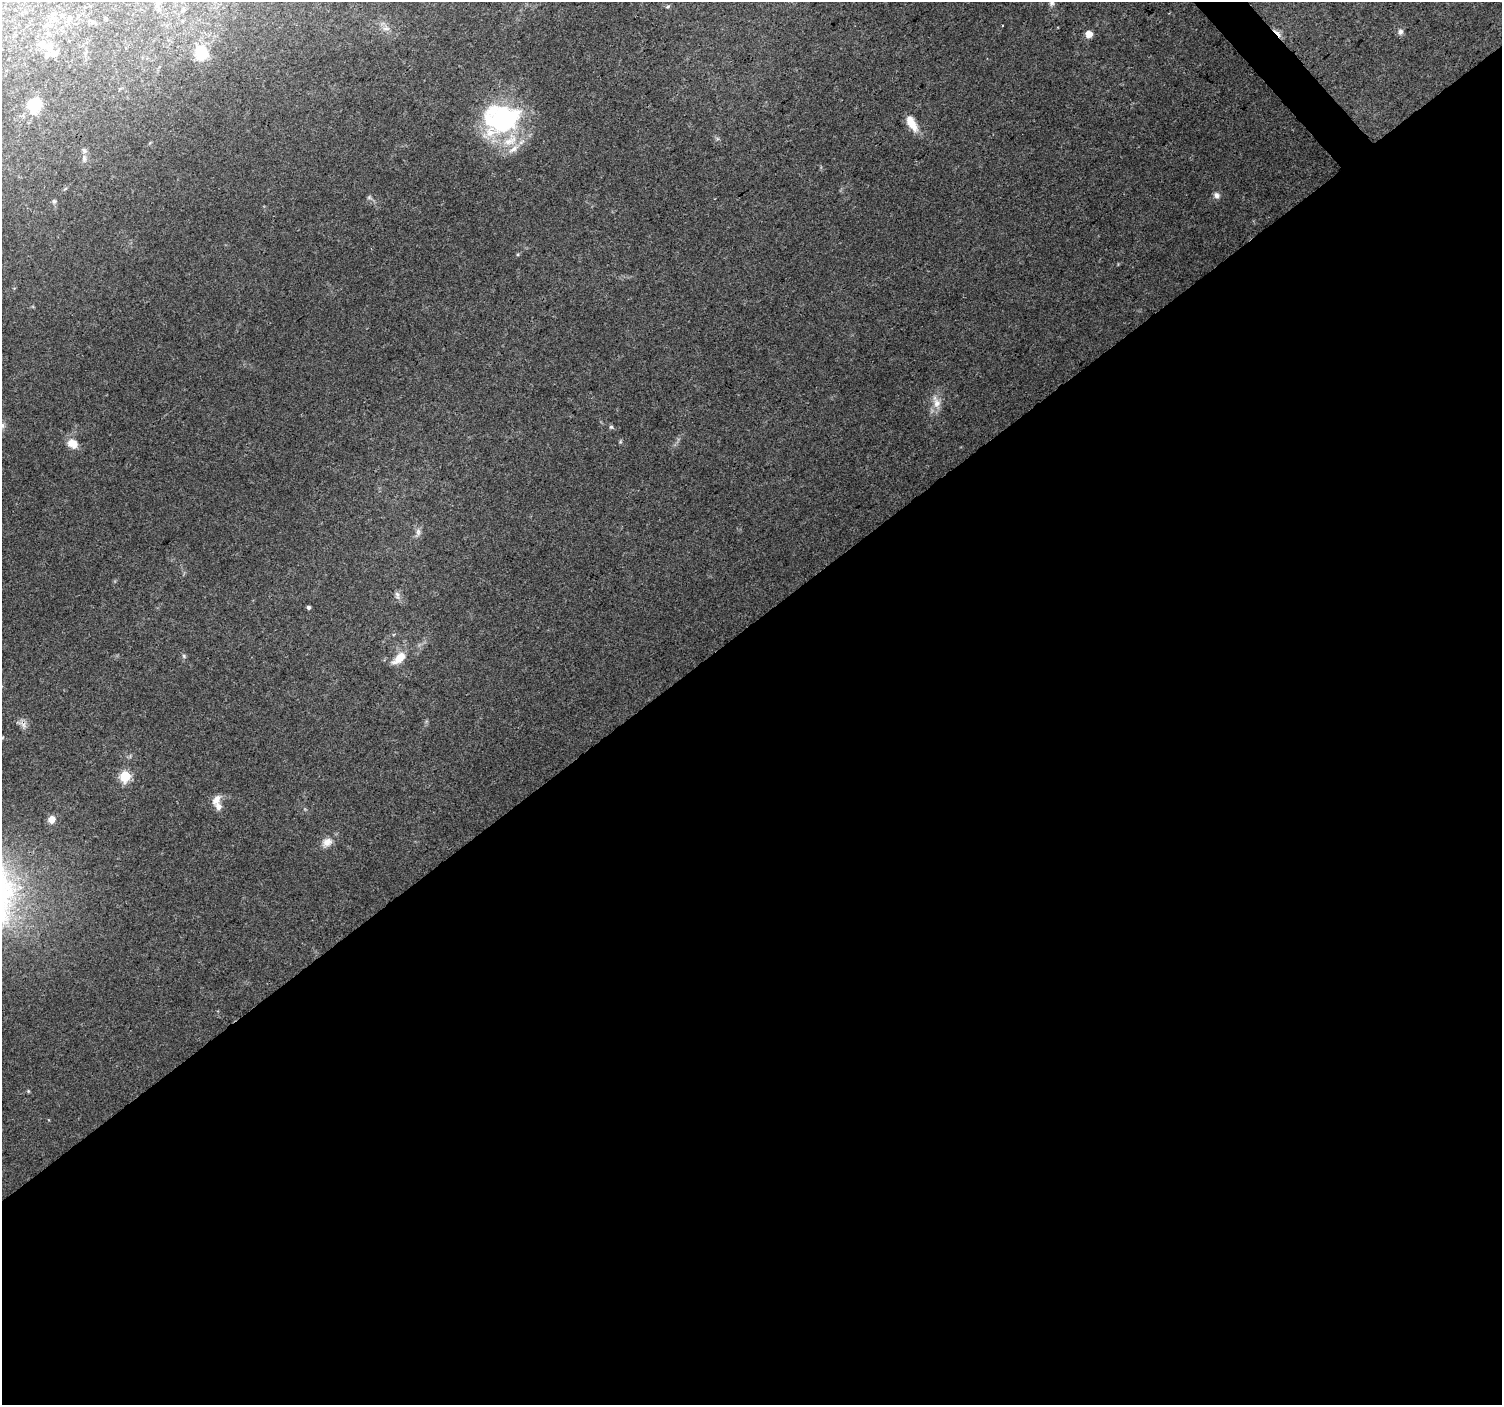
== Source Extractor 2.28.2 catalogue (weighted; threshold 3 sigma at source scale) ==
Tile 15 of 4 x 4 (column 3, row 4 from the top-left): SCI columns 3004-4503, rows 207-1609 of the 6004 x 5960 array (HDU 1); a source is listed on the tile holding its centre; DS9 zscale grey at full resolution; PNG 1504 x 1407 px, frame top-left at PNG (2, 2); no overlay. Shown black and unused: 56% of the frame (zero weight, under 3 of 4 exposures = <1% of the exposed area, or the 3 px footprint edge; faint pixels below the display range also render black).
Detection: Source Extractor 2.28.2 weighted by HDU 2 'WHT'; one run over the whole footprint, this tile lists its part. Background 0.0707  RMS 0.0053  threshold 0.024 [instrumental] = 3 sigma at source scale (4.5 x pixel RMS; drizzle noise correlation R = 1.50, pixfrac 1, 0.0396/0.0396 arcsec/px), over >= 5 px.
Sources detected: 38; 2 inside a brighter object's white glare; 2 cosmic-ray / hot-pixel residue — not listed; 4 inside a brighter listed object's ellipse — not listed separately; the other 30 listed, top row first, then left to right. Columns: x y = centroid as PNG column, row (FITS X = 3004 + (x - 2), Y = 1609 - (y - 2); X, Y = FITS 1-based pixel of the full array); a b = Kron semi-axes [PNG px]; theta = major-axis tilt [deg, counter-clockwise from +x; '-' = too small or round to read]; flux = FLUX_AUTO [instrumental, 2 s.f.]
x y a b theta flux
1052 3 9 7 -47 1.6
668 7 6 4 42 0.77
69 19 12 4 75 1.4
92 22 7 5 2 1.4
386 29 10 4 0 1.5
1400 32 8 7 - 1.7
1089 34 5 5 - 6.6
54 53 14 13 - 5
201 53 17 15 -69 11
35 104 12 10 67 21
503 121 40 34 -65 57
912 123 21 9 -60 7.8
84 158 10 6 -77 2.1
1216 195 8 6 -71 2
54 201 6 6 - 0.9
937 403 16 10 -75 5.2
2 425 9 6 -72 1.6
611 427 5 5 - 0.9
72 443 12 10 -34 6.4
418 532 10 6 90 2.1
397 595 12 5 -77 1.9
308 607 4 4 - 1.1
184 656 6 5 - 0.9
399 658 21 10 42 7.3
23 725 14 7 -44 2.6
125 776 6 6 - 41
216 800 16 9 54 3.7
51 819 7 6 - 5.3
327 842 15 11 34 4.5
28 1091 5 4 - 0.56
Isophote crosses this tile's border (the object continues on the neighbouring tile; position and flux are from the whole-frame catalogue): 2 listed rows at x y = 1052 3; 2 425